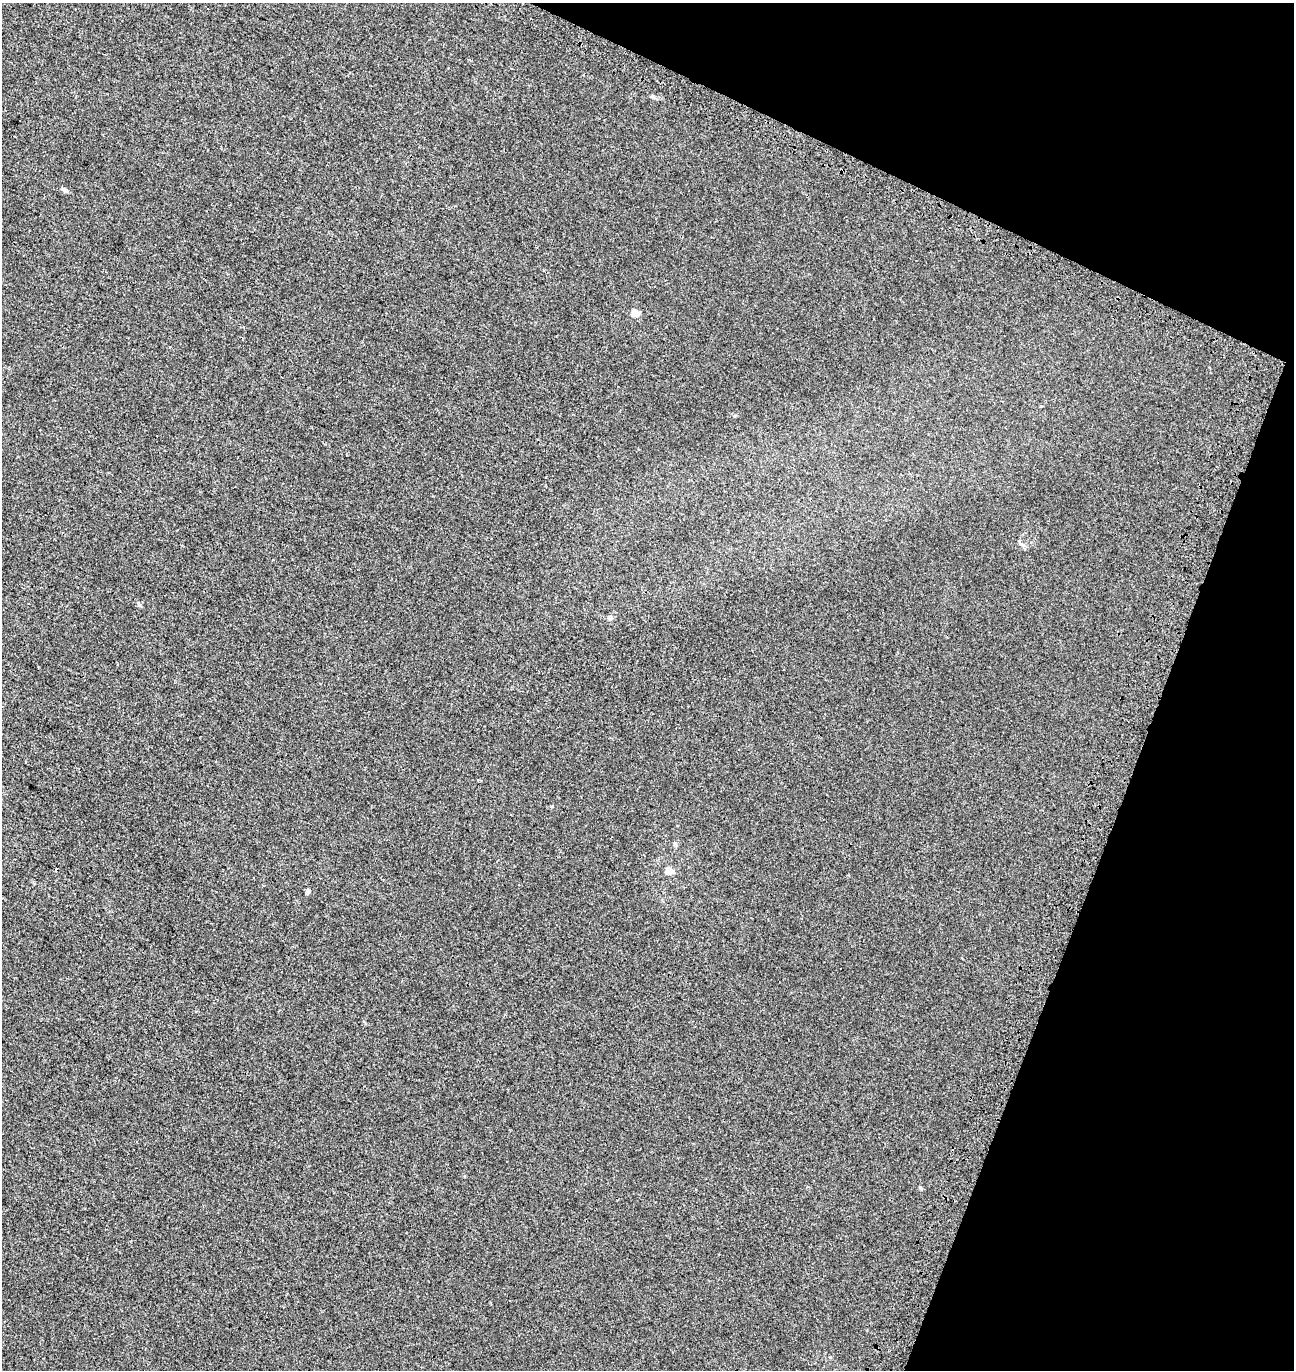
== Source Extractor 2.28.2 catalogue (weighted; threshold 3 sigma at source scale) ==
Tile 8 of 4 x 4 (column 4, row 2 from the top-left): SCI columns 4204-5495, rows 2882-4249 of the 5884 x 5755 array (HDU 1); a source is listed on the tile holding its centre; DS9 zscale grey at full resolution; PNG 1296 x 1372 px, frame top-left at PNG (2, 3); no overlay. Shown black and unused: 19% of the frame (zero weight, under 3 of 4 exposures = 9% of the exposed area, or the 3 px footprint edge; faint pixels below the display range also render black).
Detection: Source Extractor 2.28.2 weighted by HDU 2 'WHT'; one run over the whole footprint, this tile lists its part. Background 8.24e-04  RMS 0.0037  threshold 0.0166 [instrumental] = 3 sigma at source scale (4.5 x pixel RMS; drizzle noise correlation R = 1.50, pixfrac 1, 0.0396/0.0396 arcsec/px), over >= 5 px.
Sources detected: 9; all 9 listed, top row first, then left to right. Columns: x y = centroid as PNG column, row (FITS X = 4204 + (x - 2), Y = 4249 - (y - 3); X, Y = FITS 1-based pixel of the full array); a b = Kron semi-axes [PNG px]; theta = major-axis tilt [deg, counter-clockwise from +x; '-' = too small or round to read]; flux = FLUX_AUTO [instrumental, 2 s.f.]
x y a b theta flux
653 97 7 4 -53 0.53
64 190 9 4 -33 0.79
635 313 5 5 - 6.2
139 605 7 4 -62 0.63
610 618 7 6 - 0.83
675 843 6 5 - 0.56
669 871 6 5 - 3.9
308 892 8 5 50 0.71
921 1188 5 5 - 0.42